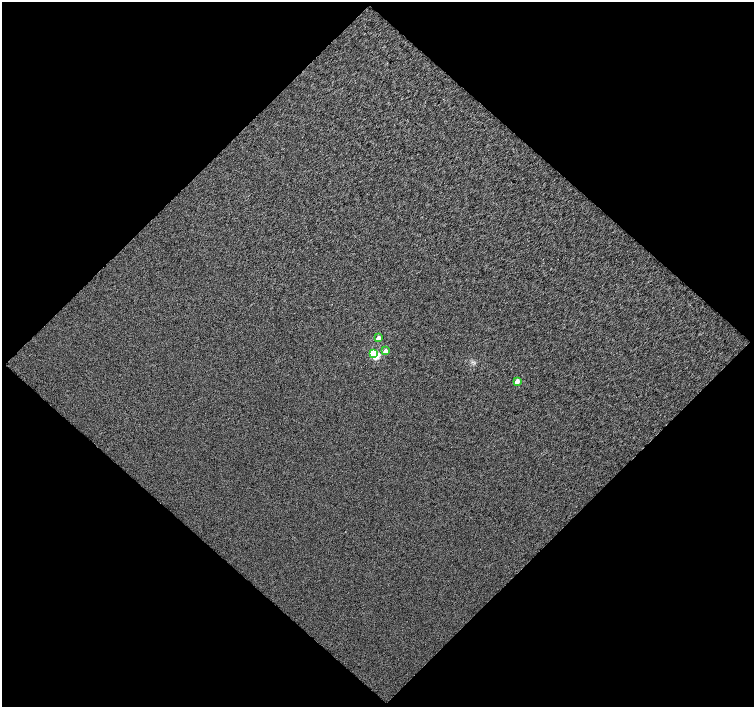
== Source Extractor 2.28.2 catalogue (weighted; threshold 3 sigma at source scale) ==
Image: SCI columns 2-1504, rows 46-1455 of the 1504 x 1505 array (HDU 1 of 3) = the unmasked area's bounding box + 8 px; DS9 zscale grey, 2 x 2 block average (1 PNG px = mean of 2 x 2 image px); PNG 756 x 709 px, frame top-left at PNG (2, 2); each listed source drawn as its Kron ellipse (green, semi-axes under 4 px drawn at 4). Shown black and unused: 51% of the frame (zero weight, under 3 of 4 exposures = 1% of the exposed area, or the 3 px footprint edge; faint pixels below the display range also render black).
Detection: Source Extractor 2.28.2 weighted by HDU 2 'WHT'. Background 0.0261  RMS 0.076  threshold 0.342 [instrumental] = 3 sigma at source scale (4.5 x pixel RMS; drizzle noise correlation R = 1.50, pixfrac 1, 0.0396/0.0396 arcsec/px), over >= 5 px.
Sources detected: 5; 1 inside a brighter object's white glare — neither listed nor drawn; the other 4 listed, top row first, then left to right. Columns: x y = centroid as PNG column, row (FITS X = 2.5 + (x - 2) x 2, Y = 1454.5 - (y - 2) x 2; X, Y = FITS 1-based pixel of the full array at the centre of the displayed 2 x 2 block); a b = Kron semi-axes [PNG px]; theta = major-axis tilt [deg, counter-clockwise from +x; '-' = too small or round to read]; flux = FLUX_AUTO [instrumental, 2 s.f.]
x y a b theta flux
378 338 3 2 - 160
386 351 3 3 - 140
373 353 3 3 - 510
517 381 3 2 - 180